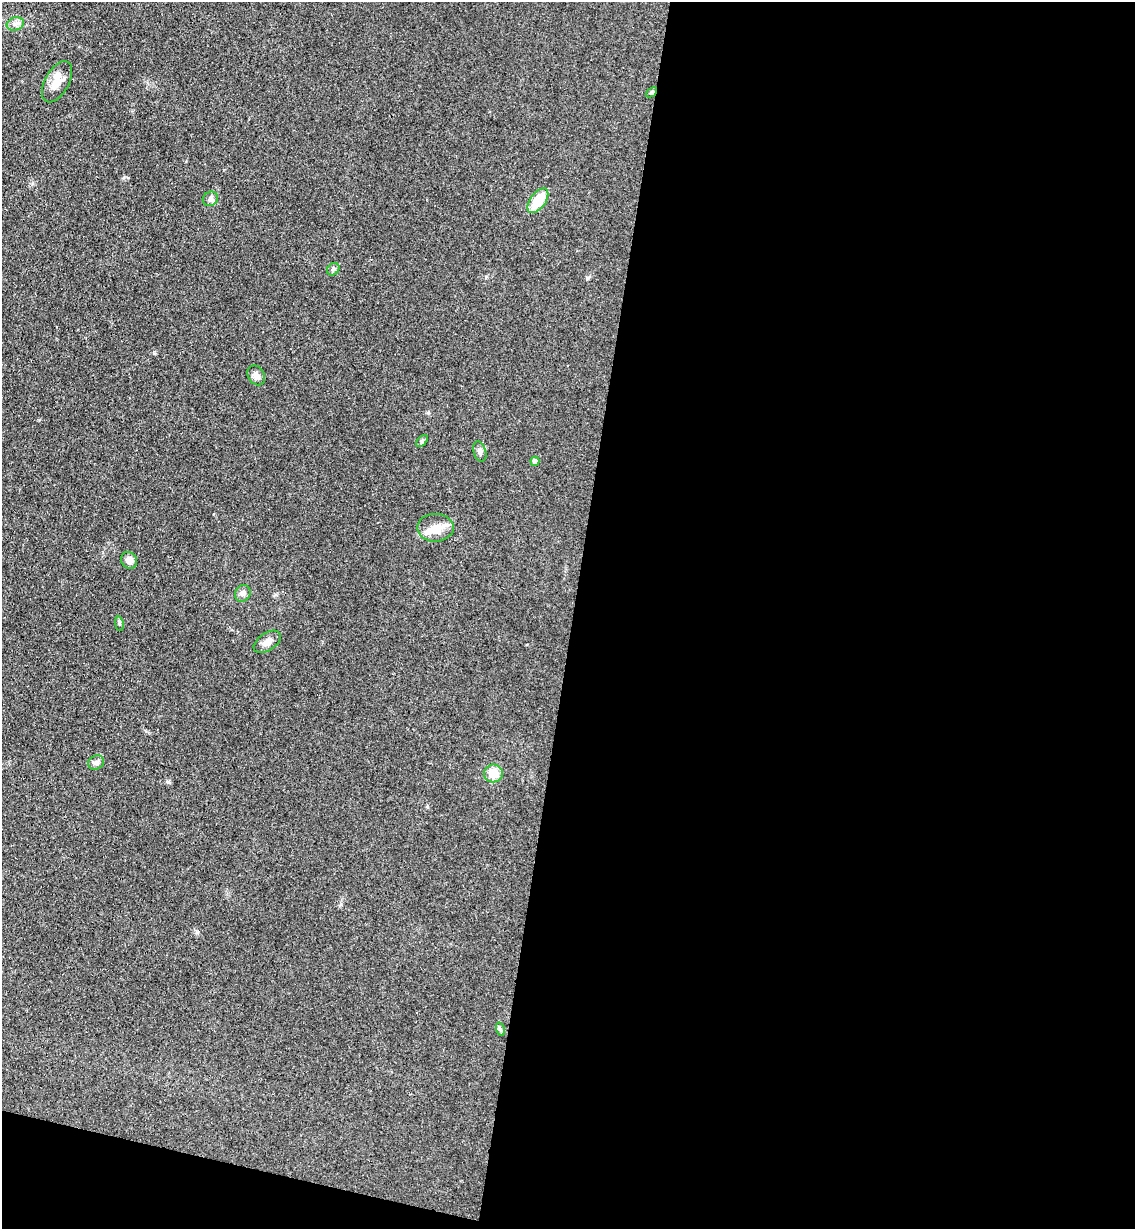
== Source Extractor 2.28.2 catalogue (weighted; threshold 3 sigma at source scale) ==
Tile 16 of 4 x 4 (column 4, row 4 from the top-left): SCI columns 3692-4824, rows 15-1241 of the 5000 x 4935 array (HDU 1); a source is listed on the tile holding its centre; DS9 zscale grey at full resolution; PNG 1137 x 1231 px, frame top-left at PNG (2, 2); each listed source drawn as its Kron ellipse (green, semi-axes under 4 px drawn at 4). Shown black and unused: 52% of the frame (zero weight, under 3 of 4 exposures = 5% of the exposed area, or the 3 px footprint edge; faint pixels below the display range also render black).
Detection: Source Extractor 2.28.2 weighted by HDU 2 'WHT'; one run over the whole footprint, this tile lists its part. Background 0.112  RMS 0.0077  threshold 0.0347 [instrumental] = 3 sigma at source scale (4.5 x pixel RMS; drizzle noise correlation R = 1.50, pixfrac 1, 0.05/0.05 arcsec/px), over >= 5 px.
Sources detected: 19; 1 inside a brighter object's white glare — neither listed nor drawn; the other 18 listed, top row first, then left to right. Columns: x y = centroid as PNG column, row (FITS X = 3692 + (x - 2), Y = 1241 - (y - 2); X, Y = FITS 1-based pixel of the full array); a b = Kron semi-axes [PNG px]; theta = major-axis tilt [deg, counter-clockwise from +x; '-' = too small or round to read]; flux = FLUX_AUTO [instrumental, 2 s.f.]
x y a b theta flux
15 24 9 6 15 2.9
57 82 22 12 61 11
652 92 6 4 40 1.2
210 199 8 7 - 2.4
538 201 14 7 54 21
333 269 7 5 46 1.6
256 375 10 8 -57 3.5
422 441 7 4 46 1.3
480 451 10 6 -74 2.5
535 461 4 4 - 3.2
435 528 18 14 -1 11
129 560 9 7 -51 3.9
243 593 8 7 - 2.8
119 624 7 4 -82 1.1
267 642 15 8 33 4.8
96 763 8 7 - 2.5
493 773 9 9 - 10
500 1029 7 4 -71 1.3
Unlisted compact peaks at least as high as the median listed source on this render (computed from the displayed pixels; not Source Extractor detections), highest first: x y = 154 353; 168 782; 197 932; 587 278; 124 177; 427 807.